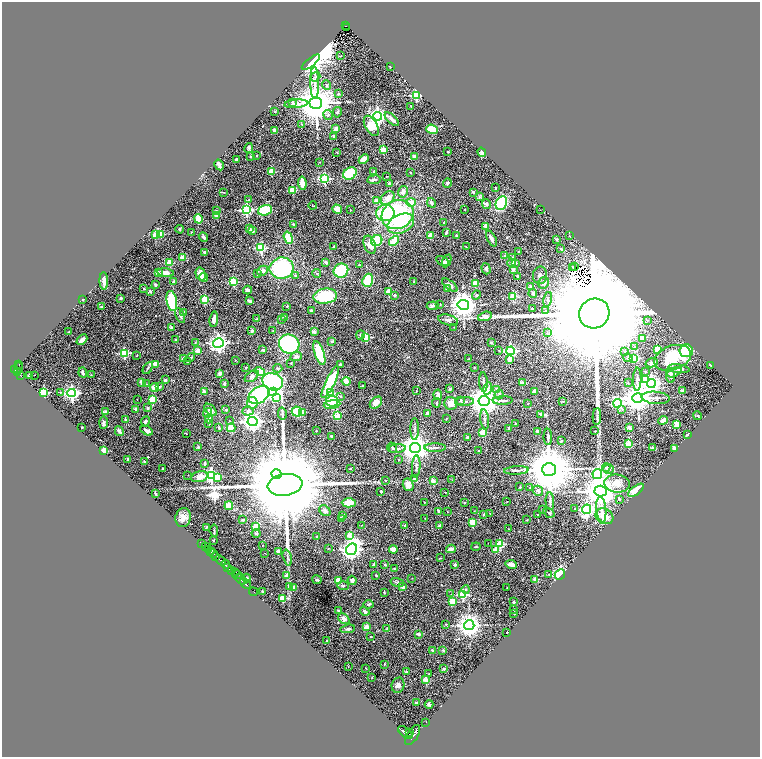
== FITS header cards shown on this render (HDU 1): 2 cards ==
NAXIS1  =                 1516
NAXIS2  =                 1509

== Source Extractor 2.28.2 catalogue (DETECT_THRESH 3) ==
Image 1516 x 1509 px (HDU 1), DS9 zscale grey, zoomed out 1/2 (1 PNG px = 2 x 2 image px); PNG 762 x 759 px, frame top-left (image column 1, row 1509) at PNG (2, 2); each listed source drawn as its Kron ellipse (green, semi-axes under 4 px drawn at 4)
Background 1.52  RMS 0.037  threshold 0.112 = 3 sigma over >= 5 px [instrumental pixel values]
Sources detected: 547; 50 cannot appear on this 1/2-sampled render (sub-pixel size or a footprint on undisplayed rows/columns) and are neither listed nor drawn; the other 497 listed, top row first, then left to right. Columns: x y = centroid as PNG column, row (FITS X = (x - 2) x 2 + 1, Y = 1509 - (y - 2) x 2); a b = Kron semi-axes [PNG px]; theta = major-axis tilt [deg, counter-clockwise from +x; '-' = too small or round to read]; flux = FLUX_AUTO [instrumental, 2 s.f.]
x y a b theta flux
346 26 4 3 - 180
346 28 3 1 - 81
340 56 3 2 - 4.1
311 62 11 4 39 8200
390 67 2 1 - 2.5
315 77 5 3 - 11
315 83 16 4 -89 51
326 85 5 4 - 13
338 94 3 3 - 12
416 95 3 3 - 800
292 102 4 3 - 14
316 103 6 6 - 26000
296 104 12 3 5 34
411 106 2 1 - 3
275 112 2 2 - 3.9
337 112 5 3 - 12
328 115 5 4 - 15
378 116 4 4 - 2500
392 119 9 3 -42 55
302 124 3 2 - 3.2
371 126 11 6 -61 160
336 129 4 3 - 30
432 129 6 4 -19 170
274 130 4 2 - 22
334 136 4 3 - 9.2
249 148 5 4 - 10
383 150 2 2 - 170
337 152 3 2 - 3.7
448 152 2 2 - 3.5
482 152 5 4 - 16
250 156 2 2 - 4.3
257 156 2 2 - 6.8
415 157 4 3 - 39
236 159 3 2 - 6.2
364 159 5 3 - 47
319 162 2 2 - 2.6
219 165 5 3 - 34
374 171 3 3 - 8.4
272 172 3 2 - 190
411 172 3 3 - 5.8
350 173 7 5 39 260
386 176 2 2 - 2.4
324 179 4 3 - 650
374 180 6 3 8 17
302 183 7 3 -82 99
447 183 5 3 - 9.3
389 184 2 2 - 20
495 188 2 2 - 12
293 190 3 3 - 270
224 192 4 2 - 3.9
403 192 6 5 - 24
473 192 2 2 - 51
479 197 4 3 - 7.1
388 198 8 6 49 46
248 200 3 3 - 5.6
376 200 3 3 - 40
411 202 5 4 - 73
431 203 5 3 - 16
501 203 7 5 62 410
486 204 5 4 - 13
313 206 4 2 - 5
337 209 5 4 - 50
465 209 2 2 - 2.4
216 210 4 3 - 7.1
246 210 4 4 - 920
265 210 7 5 19 280
350 210 2 2 - 2.1
540 210 2 1 - 8.3
385 213 9 8 - 260
397 214 16 14 28 900
217 215 2 2 - 110
198 219 5 3 - 110
444 223 3 2 - 5.2
293 224 2 2 - 17
401 224 14 9 23 210
486 227 2 2 - 120
249 228 4 3 - 11
180 229 4 3 - 9.6
252 231 4 3 - 30
191 232 2 2 - 4.6
446 232 3 2 - 14
161 234 3 3 - 210
155 235 3 2 - 140
430 235 3 3 - 58
456 235 2 2 - 28
569 236 3 2 - 3.3
203 237 5 3 - 14
288 238 6 3 -71 170
491 239 8 3 -62 30
556 239 2 2 - 41
377 240 6 5 - 230
394 241 5 4 - 110
370 245 9 5 -70 41
334 247 3 2 - 12
466 247 2 1 - 3.8
261 248 3 3 - 580
561 249 4 2 - 5.9
518 251 2 1 - 3.5
205 252 3 2 - 13
505 256 2 2 - 64
182 258 2 2 - 140
512 258 2 2 - 60
442 261 7 3 -30 15
447 261 7 4 65 25
326 262 3 3 - 18
170 263 3 3 - 210
512 263 4 4 - 19
516 263 3 3 - 6.8
359 265 3 2 - 3.7
575 266 2 1 - 2.4
572 267 2 1 - 6.9
282 268 12 10 11 600
486 269 6 3 -73 13
513 270 4 3 - 14
262 271 6 4 31 26
341 271 7 7 - 270
158 273 3 3 - 38
166 273 8 4 -7 40
257 273 4 3 - 7.2
317 273 4 3 - 6.2
201 274 6 5 - 58
295 275 4 3 - 6
540 275 9 7 88 28
517 276 2 2 - 14
203 277 4 4 - 18
368 280 7 5 70 170
104 281 9 3 -88 42
174 282 3 3 - 29
233 282 3 3 - 300
414 282 3 2 - 7
475 283 4 4 - 62
544 283 6 5 - 32
155 285 3 2 - 11
450 285 9 4 -38 24
531 287 2 2 - 100
447 288 4 3 - 19
144 289 3 2 - 4.5
248 290 4 2 - 27
389 291 3 2 - 190
150 292 4 4 - 6.8
533 294 5 3 - 12
394 295 3 3 - 12
476 295 5 3 - 11
325 296 12 7 7 320
513 296 3 3 - 280
121 298 3 3 - 11
83 299 2 2 - 5.7
205 299 3 3 - 320
548 299 7 2 79 14
172 301 10 5 -79 330
250 301 4 2 - 24
440 304 3 3 - 5.4
463 305 6 5 - 6800
287 306 3 2 - 5.1
433 306 6 3 7 19
101 307 2 2 - 15
532 309 2 2 - 23
311 311 3 2 - 11
545 311 4 3 - 5.4
184 313 4 3 - 9.7
594 314 15 14 - 430000
180 315 8 3 -65 12
485 316 7 4 17 39
284 317 3 3 - 14
214 319 7 3 82 36
256 319 3 2 - 5.8
281 319 3 2 - 8.2
448 320 10 5 -14 26
647 320 3 2 - 3.7
454 327 2 2 - 2.4
171 328 4 3 - 11
252 331 2 2 - 57
273 331 2 2 - 2.7
68 332 2 2 - 6.3
314 332 2 2 - 85
547 333 3 2 - 3.8
360 335 5 4 - 11
366 337 3 3 - 300
642 338 3 3 - 43
82 340 6 3 42 37
176 340 2 2 - 25
332 341 2 2 - 25
195 342 3 2 - 3.2
491 342 3 2 - 6.6
218 343 5 4 - 3300
289 344 10 9 - 720
635 347 4 3 - 6.7
657 349 3 3 - 220
263 350 2 2 - 37
499 350 2 2 - 4.2
197 351 2 2 - 74
511 351 4 4 - 1200
625 351 3 2 - 3
686 351 7 6 - 230
124 353 3 3 - 580
319 353 12 4 -72 300
137 355 2 1 - 4.3
296 357 6 4 21 22
183 358 2 2 - 59
191 358 5 3 - 7
628 358 5 4 - 13
634 358 3 3 - 200
673 358 19 12 19 290
469 359 4 3 - 4.9
235 360 2 2 - 3.8
510 360 3 3 - 80
187 361 3 2 - 3.3
290 363 2 2 - 5
652 363 6 4 15 19
19 364 2 2 - 100
156 364 4 4 - 70
340 364 3 2 - 8.5
710 365 4 2 - 5.2
246 367 3 2 - 3.7
18 368 6 4 74 1000
148 368 6 3 58 10
278 368 4 3 - 11
474 368 3 2 - 3.4
15 369 2 2 - 550
679 369 11 4 -8 26
260 371 5 4 - 150
645 371 3 2 - 6.4
674 372 8 4 23 17
18 373 2 2 - 310
83 373 5 2 - 16
220 373 4 3 - 28
20 375 4 2 - 380
29 375 2 2 - 76
35 375 2 1 - 13
91 375 3 3 - 5.1
252 376 8 4 34 23
670 376 7 3 -84 21
637 379 11 4 88 22
165 380 3 3 - 9.4
645 380 4 3 - 460
346 381 4 3 - 74
141 382 4 3 - 43
273 382 10 8 -21 610
330 382 17 4 65 480
483 382 10 2 -87 12
628 382 2 2 - 3.9
522 383 2 2 - 80
651 383 4 4 - 2800
147 384 3 2 - 3.6
224 384 4 3 - 11
160 386 2 2 - 33
362 386 3 2 - 5.8
155 388 4 3 - 77
450 389 3 3 - 9.1
488 389 6 4 76 17
497 389 4 3 - 8.5
204 391 4 2 - 36
416 391 3 2 - 2.9
535 391 2 2 - 96
682 391 2 2 - 67
43 392 3 3 - 410
60 392 2 2 - 8.1
273 392 4 4 - 2200
72 393 4 4 - 2100
331 393 3 3 - 170
259 395 11 8 35 550
438 395 5 4 - 28
499 395 5 4 - 12
340 396 4 3 - 8.9
277 398 4 3 - 180
638 398 5 5 - 12000
656 398 14 6 -5 33
137 399 2 2 - 1.9
152 399 3 3 - 270
461 400 3 3 - 8.9
332 401 6 5 - 200
484 401 5 5 - 13000
503 401 10 3 2 17
563 401 3 2 - 3.6
465 402 9 3 3 15
252 403 6 5 - 91
376 403 7 5 41 51
436 403 4 2 - 6.6
451 403 6 6 - 52
617 403 4 4 - 890
528 404 2 2 - 5.2
332 405 8 4 8 140
147 408 2 2 - 20
136 409 2 2 - 51
622 409 3 3 - 6.1
210 410 7 4 -42 25
226 410 3 2 - 9.8
248 411 5 4 - 18
105 412 2 2 - 95
297 412 5 5 - 160
207 413 5 4 - 26
282 413 6 3 -79 11
302 413 2 2 - 64
428 413 4 3 - 29
541 414 2 2 - 35
337 416 3 2 - 240
698 416 4 2 - 5.1
597 417 8 4 88 20
209 419 4 3 - 40
446 419 2 2 - 3.1
485 419 10 3 -83 15
126 420 2 2 - 78
663 420 5 3 - 35
145 421 5 3 - 16
229 421 3 2 - 3.8
252 421 5 4 - 4000
103 422 6 4 89 13
515 423 2 1 - 3.3
209 424 3 3 - 5.2
677 425 4 3 - 70
82 427 2 2 - 10
219 428 4 3 - 11
231 428 4 4 - 120
629 428 2 2 - 85
415 429 11 3 90 17
509 429 3 2 - 11
119 431 5 2 - 33
147 431 7 3 -27 23
316 431 3 1 - 2.8
537 431 3 2 - 15
595 431 2 2 - 8.1
483 432 3 3 - 210
186 434 3 1 - 3
688 434 4 3 - 7.4
331 436 3 3 - 14
468 437 3 2 - 11
548 437 8 2 -89 15
561 441 3 3 - 4.4
628 444 3 3 - 210
198 447 3 3 - 7.5
392 448 5 3 - 10
415 448 5 5 - 12000
435 448 11 3 0 17
653 448 4 3 - 28
674 448 4 3 - 36
397 449 9 3 4 14
104 451 3 3 - 340
479 451 2 2 - 21
128 459 2 2 - 15
399 459 2 2 - 12
145 461 3 2 - 9.7
204 464 4 2 - 12
416 467 11 3 87 16
606 467 4 3 - 9.6
350 468 4 3 - 5.4
162 469 2 2 - 3
549 469 7 6 - 50000
609 469 5 5 - 20
516 470 12 3 3 17
277 474 5 5 - 12000
597 474 5 4 - 850
188 475 2 1 - 1.5
211 476 4 3 - 1500
199 477 8 5 13 64
218 477 3 3 - 150
414 479 3 3 - 11
385 480 2 2 - 6.8
452 480 2 2 - 3.3
433 481 2 2 - 90
617 483 13 9 -6 71
285 485 17 11 8 200000
408 485 6 5 - 49
520 487 2 2 - 12
530 488 4 2 - 4.8
636 490 9 4 37 100
381 491 2 2 - 13
538 491 5 4 - 18
601 491 6 5 - 19000
445 492 2 1 - 3.2
155 493 3 3 - 5.4
619 499 4 3 - 7.7
507 501 2 1 - 1.6
550 501 9 3 -87 14
424 502 3 1 - 3.1
465 502 3 2 - 3.6
349 503 7 4 -2 100
229 506 4 4 - 74
575 509 2 2 - 5.2
587 509 5 4 - 1500
601 509 13 5 -84 49
542 510 3 3 - 5.9
325 511 6 4 -40 21
438 511 4 2 - 14
474 511 3 2 - 2.6
447 512 2 2 - 2.9
549 513 6 2 -34 7.3
484 514 4 2 - 5.4
490 514 3 2 - 2.7
537 514 2 1 - 2.4
342 515 3 3 - 8.5
604 516 9 7 -28 130
183 518 9 7 76 51
425 518 2 2 - 2.9
342 519 4 3 - 6.6
242 520 2 2 - 7.4
527 520 2 2 - 2.8
472 522 3 2 - 180
361 525 2 1 - 2.2
256 526 3 3 - 170
405 526 2 2 - 38
439 526 4 3 - 9.4
206 527 4 2 - 4.2
508 529 2 2 - 2.9
214 531 6 2 -84 7.4
256 533 4 3 - 7
349 535 3 2 - 110
317 537 3 3 - 15
213 540 2 2 - 20
488 543 2 1 - 2.1
202 544 2 1 - 98
500 544 3 3 - 370
262 545 2 1 - 2.7
205 546 2 2 - 220
476 547 4 2 - 4.9
208 549 3 2 - 380
328 549 2 2 - 3.5
351 549 6 5 - 4500
393 549 4 3 - 60
451 549 5 3 - 29
496 550 3 2 - 110
278 551 2 2 - 52
211 552 2 1 - 370
213 553 5 2 - 1100
264 553 2 1 - 2.1
216 556 3 2 - 600
287 557 8 2 -74 14
440 558 3 2 - 4.1
221 560 6 2 -44 3100
226 564 4 3 - 1600
511 564 6 3 -11 30
374 565 3 3 - 23
385 565 3 3 - 6.6
455 565 2 2 - 42
228 567 2 1 - 440
394 569 3 2 - 4
231 571 3 3 - 1300
235 572 4 2 - 580
560 574 6 4 47 740
237 575 5 2 - 650
287 575 3 2 - 45
376 575 4 2 - 5.1
549 575 2 2 - 9.2
247 578 4 3 - 12
412 578 2 1 - 2.6
241 579 6 2 -40 1700
535 579 2 2 - 70
317 580 4 2 - 8.4
352 580 5 4 - 20
338 581 3 3 - 200
397 582 7 3 -14 9.8
246 584 6 3 -46 2300
343 586 6 3 -1 10
289 587 4 3 - 17
294 587 4 3 - 48
403 587 2 2 - 42
507 588 2 1 - 2.5
466 589 4 3 - 9.3
262 591 3 2 - 3.7
253 592 4 1 - 130
384 592 2 2 - 4.9
451 594 2 2 - 3.4
463 595 3 3 - 510
283 598 3 3 - 230
452 601 3 3 - 210
514 602 2 2 - 24
369 604 5 3 - 11
514 610 3 2 - 4.1
338 611 3 3 - 5.3
365 611 5 3 - 19
514 614 3 2 - 3.3
344 619 6 4 -36 30
446 624 3 2 - 6.6
469 625 5 5 - 6800
366 627 3 3 - 65
387 628 4 2 - 5.2
348 629 7 3 7 17
507 632 2 2 - 8.5
419 634 3 2 - 17
371 637 2 2 - 7.4
327 641 2 2 - 6.4
432 650 2 2 - 13
443 650 3 3 - 6.6
384 664 2 2 - 6.3
348 666 2 1 - 1.8
365 668 3 2 - 2.5
444 668 2 2 - 20
406 672 2 2 - 43
429 674 2 2 - 3.1
372 677 3 2 - 2.9
426 680 2 2 - 150
398 685 8 6 73 29
417 703 3 2 - 24
429 704 4 3 - 16
426 722 2 1 - 25
405 732 8 4 -38 6200
410 732 3 2 - 1500
413 735 11 5 58 8000
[50 sub-pixel or undisplayed-footprint detections neither listed nor drawn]